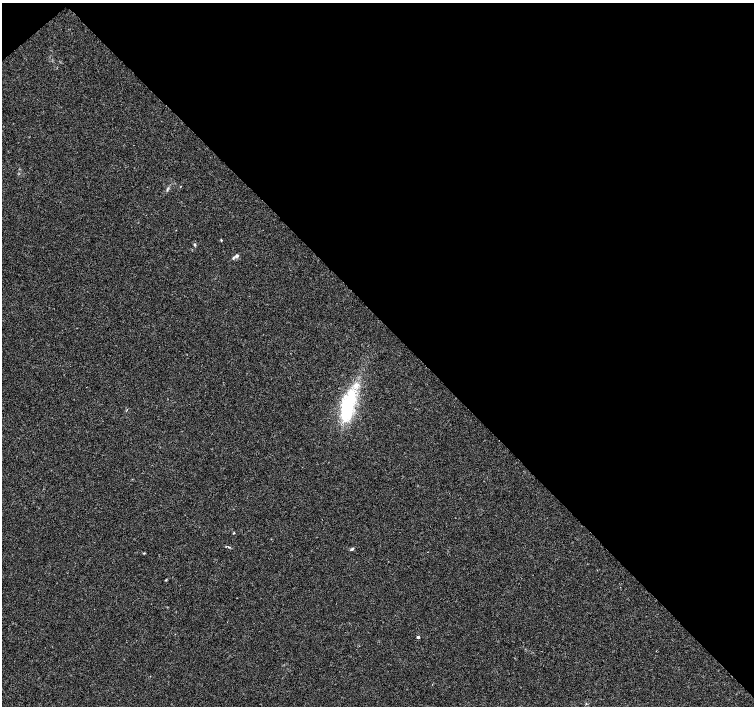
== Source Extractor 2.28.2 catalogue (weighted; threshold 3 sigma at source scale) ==
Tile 3 of 4 x 4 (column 3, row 1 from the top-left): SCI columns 3009-4512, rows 4373-5779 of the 6022 x 5995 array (HDU 1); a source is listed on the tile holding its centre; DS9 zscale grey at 2 x 2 block average (1 PNG px = mean of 2 x 2 image px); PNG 756 x 708 px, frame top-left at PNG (2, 3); no overlay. Shown black and unused: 46% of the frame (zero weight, under 3 of 4 exposures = <1% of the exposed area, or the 3 px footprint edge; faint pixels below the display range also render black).
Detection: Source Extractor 2.28.2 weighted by HDU 2 'WHT'; one run over the whole footprint, this tile lists its part. Background 0.00756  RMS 0.0021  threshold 0.00959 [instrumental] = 3 sigma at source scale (4.5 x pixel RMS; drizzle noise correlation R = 1.50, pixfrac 1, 0.0396/0.0396 arcsec/px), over >= 5 px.
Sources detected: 10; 1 inside a brighter object's white glare — not listed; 1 inside a brighter listed object's ellipse — not listed separately; the other 8 listed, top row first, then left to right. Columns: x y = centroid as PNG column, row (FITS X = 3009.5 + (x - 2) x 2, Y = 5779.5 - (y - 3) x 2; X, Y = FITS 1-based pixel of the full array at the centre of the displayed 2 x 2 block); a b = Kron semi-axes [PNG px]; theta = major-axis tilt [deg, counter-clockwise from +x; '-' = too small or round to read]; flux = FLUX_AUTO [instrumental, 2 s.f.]
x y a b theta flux
221 240 3 2 - 0.35
195 244 4 3 - 0.55
237 256 6 4 17 1.2
345 406 36 15 62 33
234 533 3 2 - 0.33
352 549 5 3 - 0.77
144 553 3 2 - 0.41
418 637 2 2 - 2